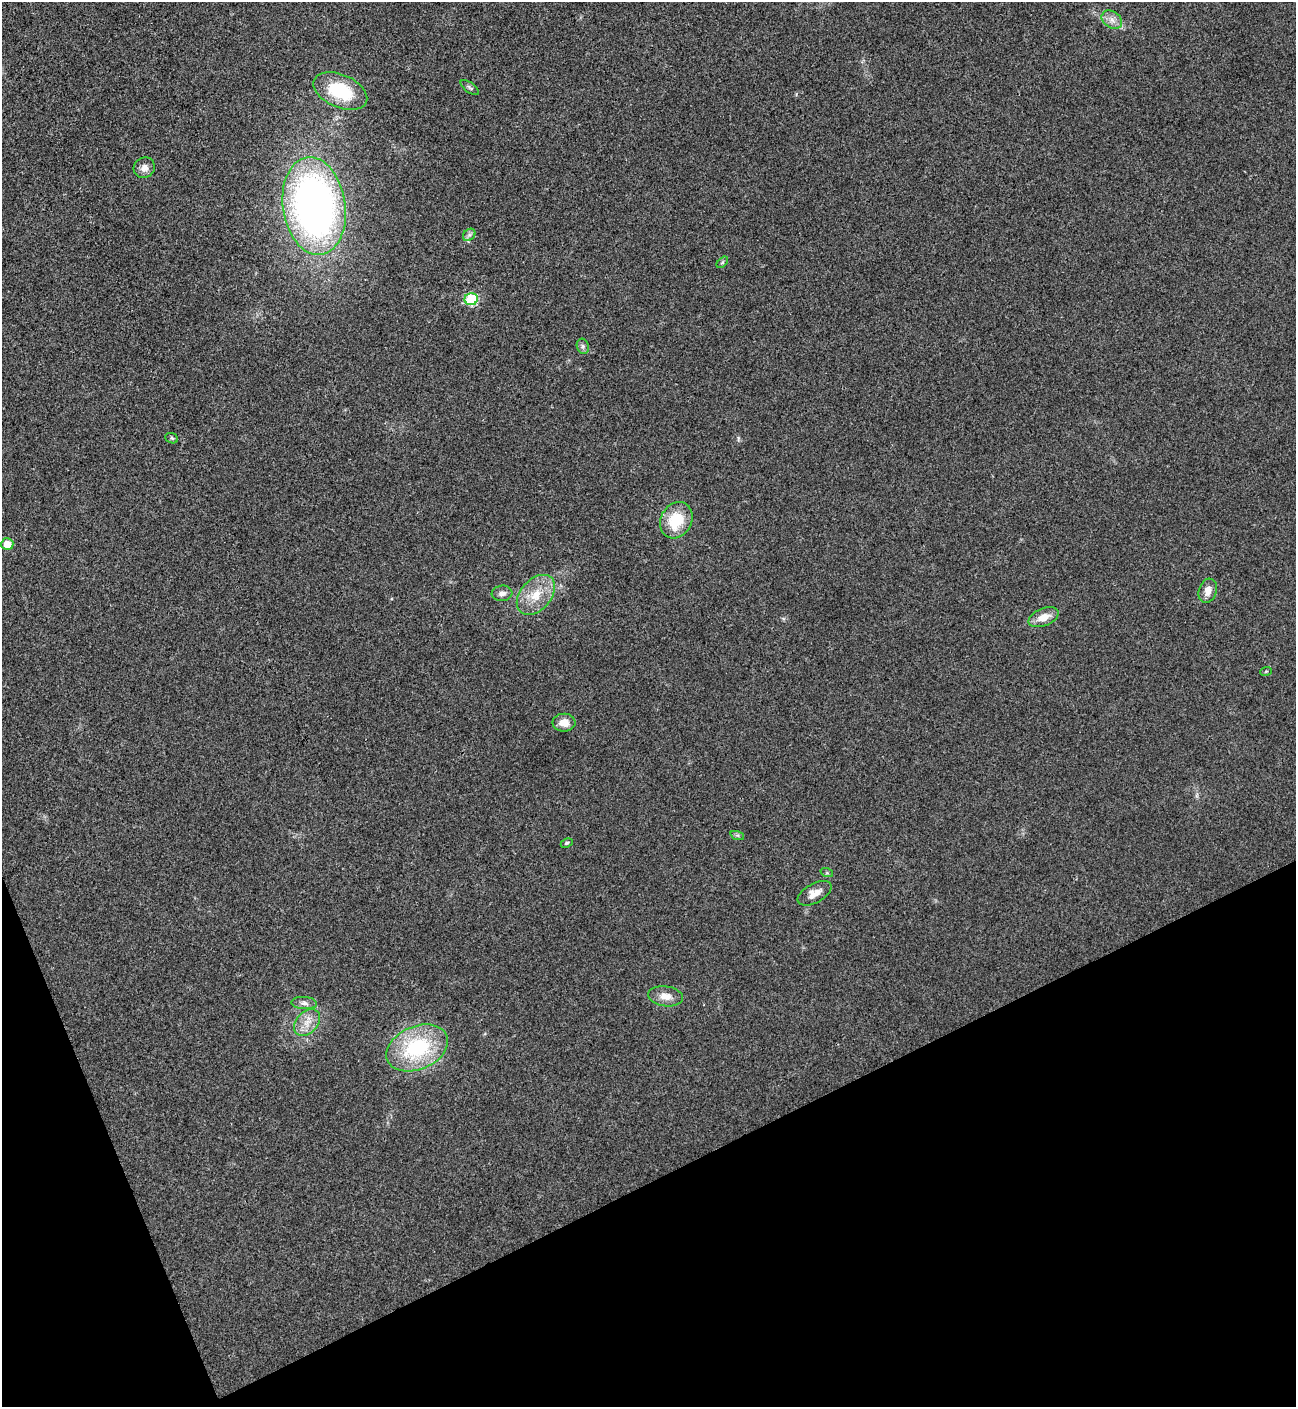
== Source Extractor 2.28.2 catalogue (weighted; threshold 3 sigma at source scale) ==
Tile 14 of 4 x 4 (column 2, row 4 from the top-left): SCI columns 1582-2875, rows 9-1413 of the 5627 x 5637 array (HDU 1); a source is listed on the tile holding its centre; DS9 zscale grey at full resolution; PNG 1298 x 1409 px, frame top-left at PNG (2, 2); each listed source drawn as its Kron ellipse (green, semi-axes under 4 px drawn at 4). Shown black and unused: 20% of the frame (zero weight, under 3 of 4 exposures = <1% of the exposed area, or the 3 px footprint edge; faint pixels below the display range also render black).
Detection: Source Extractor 2.28.2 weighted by HDU 2 'WHT'; one run over the whole footprint, this tile lists its part. Background 0.02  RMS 0.0055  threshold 0.0248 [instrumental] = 3 sigma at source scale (4.5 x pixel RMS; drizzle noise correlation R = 1.50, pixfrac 1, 0.05/0.05 arcsec/px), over >= 5 px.
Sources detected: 26; all 26 listed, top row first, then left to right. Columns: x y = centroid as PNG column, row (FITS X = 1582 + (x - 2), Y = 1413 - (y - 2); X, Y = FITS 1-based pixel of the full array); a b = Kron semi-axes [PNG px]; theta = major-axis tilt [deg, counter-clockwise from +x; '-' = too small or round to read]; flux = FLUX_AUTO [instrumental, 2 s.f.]
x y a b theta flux
1112 20 11 8 -37 3.9
470 88 11 5 -37 1.2
340 91 28 16 -23 31
144 168 11 10 - 3.5
314 206 49 31 -81 270
469 235 7 5 44 1.5
722 262 7 4 45 0.84
471 299 6 6 - 31
583 346 8 6 -70 1.5
172 438 6 5 - 0.95
676 520 19 15 61 19
7 544 6 6 - 7.6
1208 591 12 9 73 4.7
502 593 10 7 6 2.9
536 595 23 15 48 13
1044 617 16 8 22 6.8
1266 671 6 3 19 0.61
564 723 11 9 -1 5.9
737 835 7 4 -18 1
567 843 6 4 26 0.82
827 873 6 4 -18 0.79
815 893 18 9 29 5.7
665 996 18 10 -8 6.2
304 1003 13 6 -4 2.5
307 1023 15 10 48 6.5
417 1048 32 21 23 49